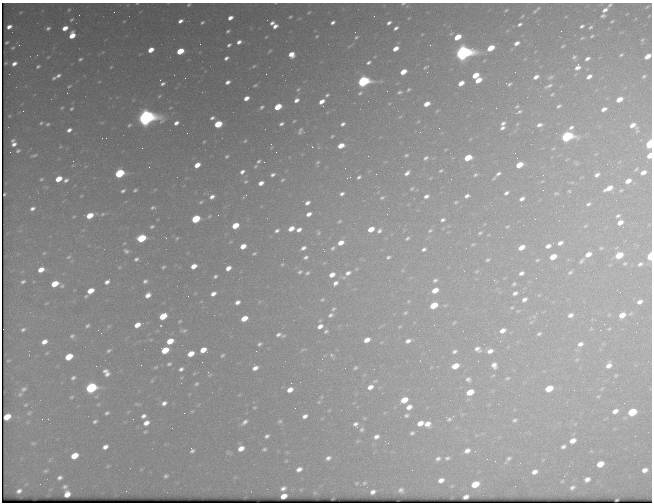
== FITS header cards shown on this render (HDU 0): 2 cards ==
NAXIS1  =                  650 / Width of table row in bytes
NAXIS2  =                  500 / Number of rows in table

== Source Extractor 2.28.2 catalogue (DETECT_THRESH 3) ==
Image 650 x 500 px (HDU 0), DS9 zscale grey, 1 PNG px = 1 image px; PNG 654 x 504 px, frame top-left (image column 1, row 500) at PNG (2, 3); no overlay
Background 498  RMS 2.7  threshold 8.17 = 3 sigma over >= 5 px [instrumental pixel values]
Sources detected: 480; all 480 listed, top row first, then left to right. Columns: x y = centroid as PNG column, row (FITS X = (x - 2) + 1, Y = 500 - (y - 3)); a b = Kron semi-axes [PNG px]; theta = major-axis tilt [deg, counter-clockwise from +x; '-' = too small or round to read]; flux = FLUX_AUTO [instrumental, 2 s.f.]
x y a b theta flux
137 3 3 2 - 170
275 3 3 2 - 110
403 4 5 3 - 190
188 5 4 3 - 290
610 5 6 3 40 310
647 7 5 3 - 190
69 10 4 3 - 210
506 10 4 2 - 220
605 10 5 3 - 780
535 11 7 3 44 270
114 12 2 2 - 84
309 12 5 3 - 220
79 15 2 2 - 120
522 16 4 2 - 180
603 16 5 3 - 420
290 17 6 4 29 310
230 18 5 4 - 1300
409 18 4 3 - 140
71 20 5 3 - 300
124 21 4 3 - 160
180 21 5 3 - 890
612 21 4 3 - 230
202 22 5 4 - 360
333 22 5 3 - 570
272 23 6 4 43 780
389 23 5 3 - 590
520 24 5 3 - 440
275 26 6 5 - 1000
582 26 5 3 - 430
9 27 5 4 - 1100
590 27 5 3 - 320
48 28 5 4 - 510
65 28 5 4 - 1900
396 28 5 3 - 570
228 31 5 3 - 390
355 32 2 2 - 76
422 34 4 4 - 160
451 34 7 4 28 280
72 35 6 5 - 3300
317 36 4 3 - 210
592 36 6 4 23 270
266 37 5 4 - 200
356 37 4 2 - 260
457 37 6 4 32 4600
582 38 5 4 - 260
642 40 7 4 52 270
7 42 4 3 - 270
239 42 6 4 25 980
517 43 6 4 34 990
200 44 2 2 - 78
19 45 4 4 - 220
229 45 5 4 - 520
430 45 3 2 - 240
563 46 4 2 - 220
13 48 5 4 - 290
396 48 5 4 - 1800
491 48 6 4 31 4600
151 50 5 4 - 2500
180 51 6 4 27 5800
269 51 6 3 39 240
463 52 8 7 - 120000
291 54 5 5 - 2100
621 55 6 3 26 300
648 56 6 4 33 2000
48 57 5 3 - 220
574 57 7 5 51 480
226 58 6 4 31 680
80 59 4 3 - 370
587 59 6 4 34 720
368 62 7 4 32 560
6 63 3 2 - 190
14 64 6 4 34 1100
38 66 7 5 27 470
254 66 6 4 28 280
111 67 4 3 - 190
425 67 8 4 28 300
577 67 9 7 48 1300
403 72 6 4 32 2900
266 74 2 2 - 260
58 75 7 5 28 700
475 75 6 4 32 3600
644 76 7 5 33 390
536 77 5 4 - 1000
550 77 10 6 26 560
589 77 6 4 33 1000
54 78 7 5 33 470
185 78 2 2 - 200
478 80 6 4 33 2700
363 81 7 5 24 43000
99 82 4 3 - 140
228 82 5 3 - 830
461 83 5 4 - 1800
163 84 5 3 - 480
509 84 5 4 - 380
255 85 4 2 - 250
69 86 7 4 36 320
549 86 14 5 24 830
298 89 5 3 - 210
408 89 7 5 45 390
400 92 7 5 15 490
360 93 9 6 43 550
552 94 9 5 24 450
327 95 4 3 - 340
159 96 4 3 - 190
246 98 5 4 - 1400
619 99 6 4 30 2200
296 100 5 4 - 850
322 101 5 4 - 1500
427 104 6 4 29 2000
323 106 2 2 - 220
517 106 6 4 27 290
559 106 8 5 32 550
262 107 4 3 - 380
278 107 6 4 32 6100
62 108 6 4 48 320
170 108 3 2 - 140
71 109 5 4 - 350
604 109 7 5 30 1100
23 111 3 3 - 230
437 111 5 3 - 170
519 112 9 5 25 590
9 116 5 4 - 200
145 117 9 8 - 130000
400 117 5 3 - 190
212 118 5 4 - 570
294 121 3 2 - 160
102 122 6 4 19 200
41 123 7 5 27 410
176 123 5 4 - 800
503 123 7 5 37 630
48 124 6 5 - 450
218 124 6 5 - 6500
281 124 5 3 - 460
343 124 5 3 - 560
517 124 6 5 - 330
129 125 4 3 - 280
539 125 10 6 14 1000
633 126 12 7 -44 1900
571 127 10 7 38 990
439 128 2 2 - 86
502 128 6 4 27 640
69 130 5 4 - 860
300 131 7 3 70 430
187 133 2 2 - 72
332 136 3 2 - 210
567 136 7 5 18 40000
106 138 2 2 - 95
13 140 6 5 - 460
245 141 5 4 - 240
204 142 3 2 - 190
14 144 7 5 29 1000
650 144 5 4 - 15000
341 145 6 4 22 2900
312 147 2 2 - 97
142 148 2 2 - 890
553 148 8 5 35 400
18 151 7 5 25 480
10 152 2 2 - 120
34 155 11 4 17 480
406 155 4 3 - 250
650 155 5 4 - 2700
227 156 5 4 - 330
368 156 2 2 - 74
426 158 5 4 - 400
468 158 6 4 24 4500
567 159 8 4 35 290
73 161 2 2 - 180
258 161 4 3 - 350
264 162 2 2 - 82
318 162 5 4 - 260
619 162 6 4 45 210
576 163 9 5 -37 450
607 164 2 2 - 360
197 165 5 4 - 2200
519 165 6 4 29 3800
255 166 5 3 - 230
149 167 2 2 - 68
345 168 2 2 - 89
636 169 8 5 32 360
441 171 5 4 - 250
242 172 6 5 - 790
643 172 6 4 26 1300
119 173 6 5 - 17000
407 173 6 4 43 740
376 174 2 2 - 100
498 174 9 4 39 670
273 175 5 3 - 490
475 175 6 5 - 400
597 175 8 5 36 820
359 177 4 3 - 400
493 178 5 3 - 210
41 179 6 4 40 320
58 179 6 4 31 3600
66 180 7 5 30 660
282 180 4 3 - 230
246 181 6 5 - 350
542 181 6 4 29 240
628 181 7 5 33 1700
261 183 5 4 - 1200
412 188 5 4 - 270
609 188 10 5 28 2400
135 190 4 3 - 310
621 190 7 5 30 330
123 191 4 3 - 430
569 191 5 4 - 250
506 193 6 4 31 540
556 193 8 6 9 420
5 194 3 2 - 250
342 194 5 3 - 550
81 196 4 3 - 170
245 196 6 2 40 320
426 196 6 4 23 760
467 196 6 4 23 680
212 197 6 4 34 840
382 198 6 4 30 330
522 199 6 4 37 760
201 202 5 4 - 280
456 202 5 4 - 270
307 203 5 4 - 780
588 204 8 5 28 590
153 207 4 3 - 320
32 208 6 5 - 740
103 214 7 5 28 420
309 214 5 4 - 1000
387 214 2 2 - 90
90 215 6 4 25 4100
218 215 2 2 - 160
74 216 5 4 - 210
209 216 5 3 - 230
618 216 8 5 34 550
196 219 6 4 30 12000
535 219 2 2 - 140
442 220 7 5 29 530
339 221 5 3 - 240
620 222 6 5 - 1600
235 225 6 4 31 4200
152 226 4 3 - 330
585 226 7 3 36 250
507 227 5 3 - 210
623 227 2 2 - 420
291 229 6 4 28 1800
371 229 6 4 27 2900
299 230 5 4 - 1000
430 230 7 5 29 500
277 231 5 4 - 530
379 231 8 6 50 700
318 233 6 5 - 330
480 233 5 3 - 300
141 238 6 5 - 13000
166 238 2 2 - 110
177 238 4 3 - 190
407 238 6 5 - 410
124 243 4 3 - 180
341 243 6 4 26 1900
560 243 6 4 26 840
473 244 5 3 - 230
243 246 5 4 - 2100
548 246 5 4 - 970
521 247 6 4 31 1600
303 248 7 4 28 760
333 248 8 5 40 470
601 248 7 4 9 290
424 249 6 5 - 520
126 251 8 6 -28 590
44 253 5 5 - 290
254 254 6 4 24 300
588 254 7 5 30 1800
619 255 6 5 - 5200
650 256 5 3 - 9800
68 257 8 6 30 470
306 257 6 5 - 550
388 257 5 4 - 410
553 257 6 4 27 3300
136 259 5 4 - 500
487 260 4 3 - 310
537 260 6 4 17 270
581 261 7 5 42 460
625 263 6 5 - 310
282 264 5 4 - 250
640 264 8 6 27 610
194 266 5 4 - 1900
119 267 5 4 - 240
163 267 4 3 - 280
228 268 5 4 - 1400
41 270 6 5 - 2300
477 271 6 3 19 190
300 272 7 5 30 500
570 272 8 4 40 410
307 273 7 5 38 460
348 273 11 7 28 1400
521 273 5 4 - 750
332 275 7 5 28 1600
215 276 4 3 - 390
435 280 7 4 25 440
145 281 6 5 - 550
23 282 7 5 26 530
107 282 6 4 35 920
335 283 8 6 42 940
55 284 6 4 24 4500
514 284 5 4 - 300
62 286 7 6 - 460
435 290 6 4 27 2400
90 291 6 4 32 3100
515 293 6 4 25 600
213 294 5 4 - 1100
148 295 6 5 - 1300
86 296 5 3 - 280
524 299 5 4 - 750
322 300 6 5 - 340
409 301 5 4 - 210
237 302 6 5 - 970
640 302 5 4 - 860
46 303 6 4 27 210
434 305 6 4 27 5300
445 305 6 3 18 230
512 307 5 3 - 210
333 309 6 5 - 380
518 311 5 3 - 190
405 313 6 4 21 290
330 315 7 5 30 610
570 315 6 5 - 820
609 315 6 3 19 180
622 315 6 5 - 2200
163 316 6 5 - 5100
244 318 6 4 29 3400
180 321 5 4 - 230
531 322 7 4 44 310
454 323 7 4 61 260
604 324 2 2 - 470
137 325 6 4 31 2100
87 326 7 5 28 450
109 326 7 5 17 260
320 326 7 5 28 1200
400 327 6 3 9 200
23 329 7 5 25 560
591 329 5 3 - 170
609 329 4 4 - 190
184 330 8 6 -4 490
326 331 6 4 33 380
502 331 7 5 26 1400
278 334 8 5 20 600
539 334 5 3 - 370
72 336 7 7 - 550
283 336 8 5 11 390
367 340 6 4 28 1800
170 341 6 4 28 3700
408 341 7 5 21 890
44 342 6 5 - 1500
259 344 7 5 32 450
580 344 7 5 25 900
477 349 10 8 -22 1200
109 350 7 4 32 380
165 350 6 5 - 5500
203 350 6 4 27 2600
303 350 9 4 23 310
256 351 2 2 - 87
455 351 8 5 26 600
490 351 8 6 23 1200
47 353 5 4 - 230
191 354 6 4 31 3000
331 354 4 3 - 530
222 355 5 4 - 320
69 357 6 5 - 5700
577 359 7 4 17 280
8 360 3 2 - 170
478 361 2 2 - 360
202 362 2 2 - 100
169 364 7 5 19 410
141 365 2 2 - 150
494 365 10 8 -70 1300
609 365 6 5 - 1100
455 366 7 5 22 3500
155 367 7 4 27 270
255 368 7 5 30 1200
355 368 4 3 - 260
181 369 6 4 29 600
105 371 6 4 20 590
209 373 8 4 -58 350
107 374 7 5 39 720
616 375 4 3 - 190
73 378 6 5 - 500
507 378 8 5 9 460
468 379 8 8 - 810
152 381 6 4 68 220
375 381 6 4 26 230
300 382 2 2 - 86
291 383 3 2 - 200
196 384 5 4 - 320
370 387 6 4 30 1300
91 388 7 5 26 30000
549 388 6 5 - 5400
24 389 9 6 37 610
290 390 6 5 - 1800
574 390 2 2 - 110
470 392 7 5 25 3800
20 394 8 5 39 370
239 395 6 3 19 190
598 396 5 3 - 180
71 397 6 4 18 270
404 400 6 5 - 3500
319 402 6 5 - 260
164 403 5 4 - 810
98 404 5 3 - 200
137 404 7 3 -13 210
26 405 6 4 38 270
409 407 7 5 30 1400
254 408 5 4 - 220
329 410 5 3 - 170
192 411 5 4 - 180
615 411 5 4 - 1100
128 412 5 3 - 170
632 412 6 5 - 8200
29 413 8 6 38 380
107 413 4 3 - 400
184 413 2 2 - 160
406 415 7 5 14 490
143 416 5 4 - 690
305 416 7 5 26 840
453 416 4 3 - 230
7 417 6 4 32 3900
42 419 2 2 - 290
133 419 2 2 - 220
449 419 9 8 - 630
514 420 10 7 29 820
95 421 4 3 - 410
280 421 7 5 42 400
244 422 10 5 41 840
146 423 6 5 - 1300
420 423 7 5 25 1900
355 424 5 5 - 610
427 424 7 7 - 1800
362 429 6 5 - 430
145 432 3 2 - 200
412 433 6 5 - 490
267 436 7 5 34 590
376 437 7 5 33 900
357 441 6 4 70 220
572 441 7 5 27 1800
33 443 6 4 18 250
105 447 5 4 - 970
563 447 7 6 - 630
241 448 6 5 - 1800
264 449 6 5 - 390
192 451 5 4 - 460
467 451 8 6 26 1100
287 452 5 5 - 210
74 456 6 5 - 4200
328 458 7 5 26 730
447 458 7 5 17 570
509 458 9 6 39 650
438 459 8 6 39 750
543 459 6 3 20 200
286 461 5 4 - 210
600 464 6 5 - 3300
569 466 2 2 - 91
299 469 8 5 27 1100
645 470 6 5 - 1200
45 471 5 4 - 290
535 472 7 5 24 1100
166 476 4 3 - 340
564 476 3 3 - 180
59 478 5 4 - 570
587 479 6 5 - 1100
441 480 6 5 - 1200
562 481 4 4 - 200
356 483 5 4 - 240
364 483 7 5 18 390
475 484 6 5 - 4800
452 486 6 4 26 210
65 487 5 3 - 390
572 487 6 5 - 560
283 488 7 5 22 800
401 490 6 6 - 650
19 491 5 4 - 670
373 492 5 4 - 860
315 493 6 4 -1 220
67 494 6 5 - 1800
284 496 6 4 24 2100
466 497 5 4 - 820
617 499 3 2 - 170
At the frame edge (FLAGS 8, measured only in part): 8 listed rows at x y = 137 3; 275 3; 403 4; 188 5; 648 56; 650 144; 650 155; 650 256